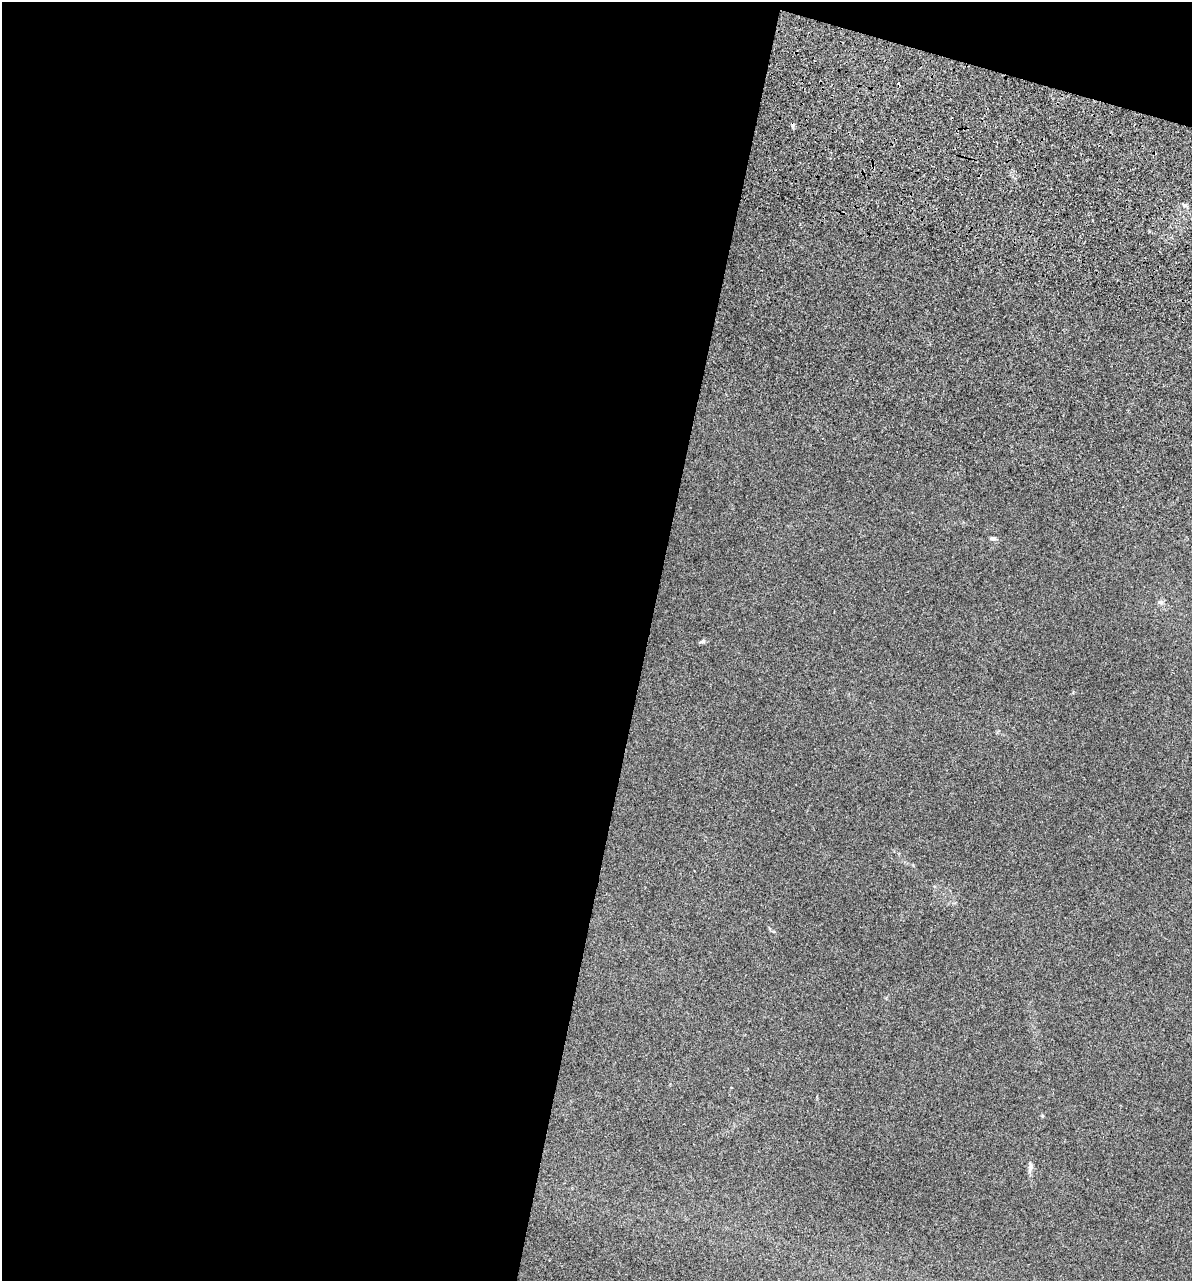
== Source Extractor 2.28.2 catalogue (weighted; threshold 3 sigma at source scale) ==
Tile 1 of 4 x 4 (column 1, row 1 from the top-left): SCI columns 357-1546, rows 4226-5504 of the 5353 x 5896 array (HDU 1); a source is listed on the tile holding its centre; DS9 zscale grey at full resolution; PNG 1194 x 1283 px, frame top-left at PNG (2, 2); no overlay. Shown black and unused: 56% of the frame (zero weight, under 3 of 5 exposures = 17% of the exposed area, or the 3 px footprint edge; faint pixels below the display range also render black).
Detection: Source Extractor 2.28.2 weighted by HDU 2 'WHT'; one run over the whole footprint, this tile lists its part. Background 0.0739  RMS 0.0068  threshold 0.0305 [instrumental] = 3 sigma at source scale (4.5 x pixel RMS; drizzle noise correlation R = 1.50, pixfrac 1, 0.05/0.05 arcsec/px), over >= 5 px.
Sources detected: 5; all 5 listed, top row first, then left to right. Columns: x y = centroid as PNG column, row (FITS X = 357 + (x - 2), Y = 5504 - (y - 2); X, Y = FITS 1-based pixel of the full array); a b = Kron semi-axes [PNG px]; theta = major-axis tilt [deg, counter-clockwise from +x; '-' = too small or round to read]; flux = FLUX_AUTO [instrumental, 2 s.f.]
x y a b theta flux
1185 205 6 4 19 1.1
992 538 8 5 -11 1.6
1161 602 7 6 - 1.6
702 642 9 4 24 1.3
1030 1167 12 6 81 2.4